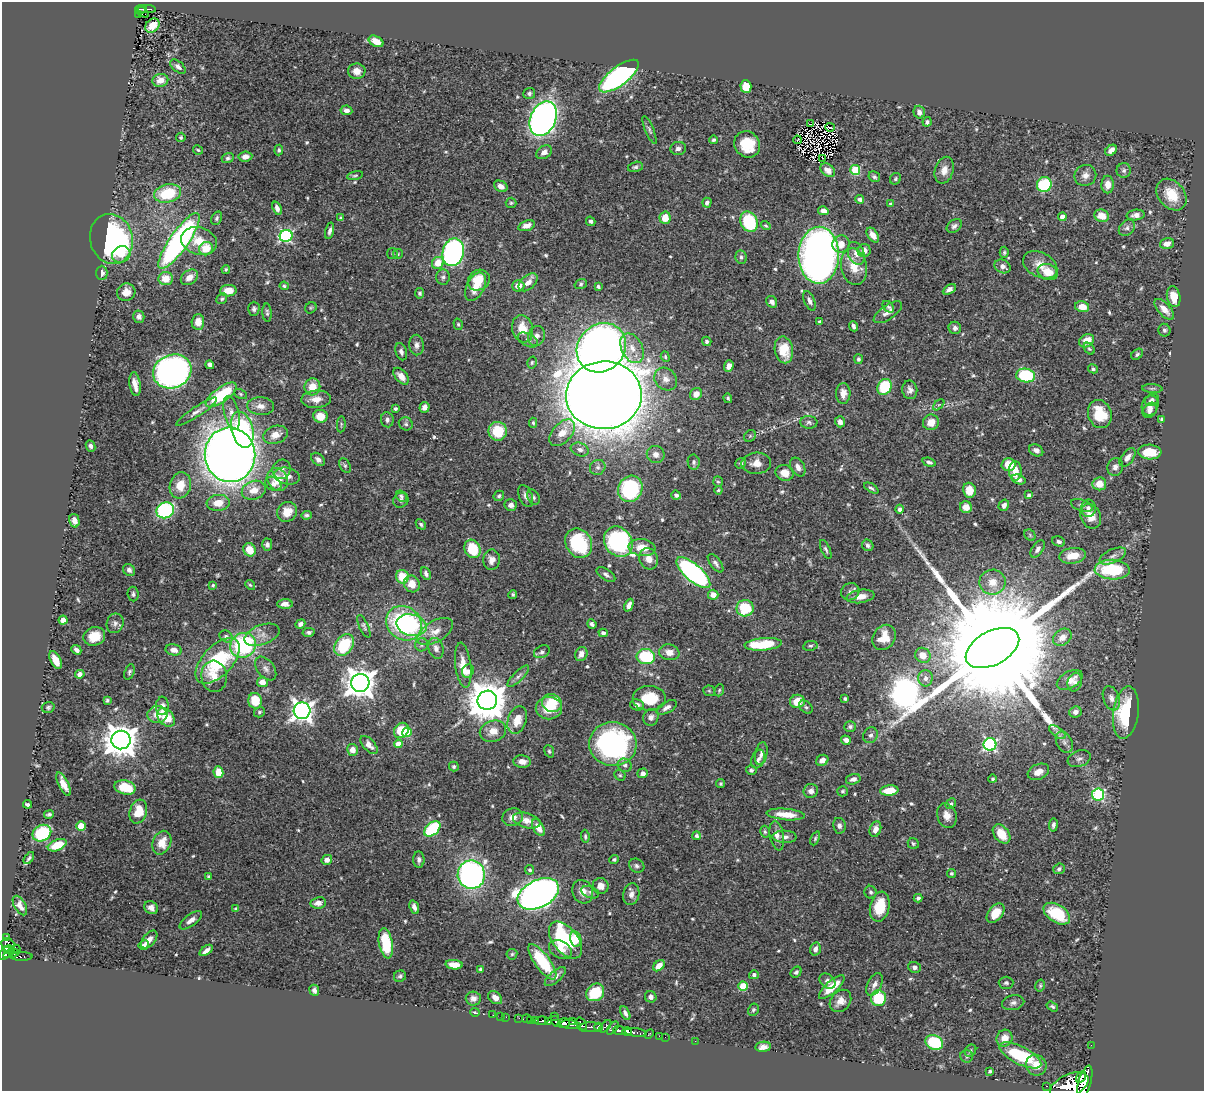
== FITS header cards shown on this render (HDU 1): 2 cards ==
NAXIS1  =                 1202
NAXIS2  =                 1089

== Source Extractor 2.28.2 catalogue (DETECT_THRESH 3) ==
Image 1202 x 1089 px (HDU 1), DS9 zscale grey, 1 PNG px = 1 image px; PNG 1206 x 1093 px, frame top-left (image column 1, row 1089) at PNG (2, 2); each listed source drawn as its Kron ellipse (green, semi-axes under 4 px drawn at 4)
Background 0.631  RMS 0.018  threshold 0.0532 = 3 sigma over >= 5 px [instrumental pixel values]
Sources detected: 603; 3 with non-positive FLUX_AUTO (blend fragments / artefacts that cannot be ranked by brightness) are neither listed nor drawn; of the other 600, the 500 brightest by FLUX_AUTO listed and drawn (100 fainter detections omitted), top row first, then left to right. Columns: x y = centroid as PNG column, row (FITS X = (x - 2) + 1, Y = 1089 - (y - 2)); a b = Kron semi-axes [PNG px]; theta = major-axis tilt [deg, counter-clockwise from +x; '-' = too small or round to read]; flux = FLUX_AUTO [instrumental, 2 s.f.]
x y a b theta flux
141 9 6 3 13 49
147 9 9 3 -2 82
143 12 7 3 -37 22
139 14 3 2 - 9.7
152 26 8 6 41 13
376 41 8 5 -27 16
178 67 9 5 -41 4.4
357 71 8 8 - 9.2
619 76 24 9 37 300
160 80 8 6 12 11
746 87 6 5 - 23
529 93 6 5 - 2.5
346 110 6 4 -9 5.5
919 112 6 5 - 4.8
543 119 18 12 66 550
927 122 5 4 - 2.9
810 124 2 2 - 53
830 127 5 2 - 2.5
650 130 15 4 -67 3
181 137 5 4 - 1.8
713 140 4 4 - 2.2
797 140 4 2 - 2.9
747 144 14 12 -50 34
678 148 8 6 7 4.6
198 150 5 4 - 1.7
279 150 5 4 - 2.5
1111 150 6 5 - 7.3
544 152 8 6 35 6.6
245 157 7 5 7 6.4
228 158 6 5 - 2.4
823 158 4 2 - 1.9
635 167 8 5 15 2.8
828 170 8 6 -37 7.8
855 170 5 5 - 69
944 170 14 9 74 10
1124 170 7 7 - 3.4
355 175 8 4 11 2.1
1085 175 11 10 - 7.8
874 177 6 5 - 2.2
895 179 6 5 - 2
1044 185 7 7 - 72
1108 185 9 6 89 10
501 186 7 5 -28 7
168 193 13 9 13 49
1171 195 18 13 -50 29
860 199 4 4 - 4.6
511 203 5 5 - 1.7
707 203 5 4 - 3.6
891 203 4 3 - 1.8
277 208 7 4 -70 4.5
823 211 5 4 - 6.1
1136 215 9 5 7 5.1
1102 216 7 6 - 16
1062 217 4 4 - 9
217 218 7 5 61 2.6
341 218 4 3 - 2.7
665 218 6 5 - 18
591 221 5 4 - 2.9
749 222 10 8 -64 83
526 226 9 5 19 7.8
766 226 5 4 - 1.7
954 226 8 6 36 3.8
1127 228 9 7 45 4.5
330 231 8 4 75 4.3
873 235 8 5 -55 8.6
286 236 6 6 - 180
111 239 25 21 -75 250
179 241 33 9 55 360
199 241 18 13 -18 24
1167 243 7 5 17 7.3
841 244 9 8 - 12
206 249 7 6 - 26
864 251 7 6 - 8
453 252 14 10 77 410
1004 252 6 4 88 2
856 253 12 8 -69 8.4
121 254 9 8 - 11
392 254 5 5 - 1.9
398 254 5 5 - 1.7
819 255 28 20 89 980
741 257 7 5 -79 3.4
438 263 6 5 - 21
1040 265 18 12 -28 17
1003 266 8 6 -26 6.5
854 267 18 13 -78 22
226 269 4 3 - 1.8
1048 272 10 7 -19 19
102 273 7 5 90 4.6
189 277 9 7 36 10
443 277 7 7 - 3.7
166 279 7 6 - 18
479 280 11 10 - 26
528 282 11 6 41 10
581 284 6 5 - 2.1
284 286 4 4 - 1.9
518 286 6 6 - 11
598 286 4 3 - 1.9
475 287 15 8 63 21
949 289 7 4 31 4.6
228 291 8 5 3 14
126 292 9 8 - 12
420 293 5 4 - 2.5
1174 297 10 6 -78 16
222 299 6 5 - 2
809 301 10 5 -67 4.5
772 302 6 5 - 5.4
888 307 7 4 -45 2.1
1082 307 7 5 -12 15
311 308 6 5 - 1.7
254 309 7 5 89 2.7
1164 309 13 6 -48 10
888 312 16 7 34 7.4
267 313 9 4 -86 2.7
139 317 6 5 - 4.2
198 322 8 6 86 12
819 322 4 3 - 2.8
458 324 6 4 -74 1.8
854 326 5 3 - 3.4
955 328 6 6 - 3.7
523 329 14 10 -75 23
1164 330 6 6 - 3
536 336 10 8 73 6.8
528 340 11 6 -26 4.1
707 341 5 4 - 2.4
1086 341 8 6 32 16
417 345 10 7 -83 5.4
601 348 26 23 46 1200
632 348 16 10 -63 15
1089 349 6 4 -48 1.9
784 350 13 9 -79 23
401 352 9 5 -74 3.7
1137 354 7 4 39 2.7
665 357 5 4 - 1.8
858 359 5 4 - 2.4
532 362 6 4 75 1.9
210 365 4 4 - 4.5
729 366 6 4 70 6.6
1093 369 5 4 - 2.2
172 371 19 16 22 530
401 376 10 6 -50 11
1026 376 9 7 -9 80
666 379 12 10 -44 9.1
135 384 12 5 -82 10
312 387 8 8 - 19
884 387 8 6 63 58
1152 388 10 4 -4 2.4
910 390 9 7 -80 5.7
843 393 10 7 89 8.2
241 394 7 4 -28 1.9
696 394 6 5 - 9.4
221 395 18 7 36 66
604 395 38 34 4 4800
728 398 5 4 - 2
316 399 15 8 3 12
1152 400 7 5 33 4
939 405 7 4 45 2
261 406 13 9 -4 9.4
1150 406 10 8 71 7.2
425 407 5 5 - 5.1
395 409 3 3 - 2
1150 410 8 6 49 5.2
196 412 24 5 33 6.6
232 413 17 7 -76 10
1100 414 14 11 -71 36
320 416 7 6 - 19
1162 419 4 3 - 2.1
387 420 7 6 - 3.6
809 422 8 6 -4 3.2
840 422 5 5 - 5.5
931 422 8 7 - 12
533 423 5 4 - 1.7
341 424 8 3 86 1.7
406 424 7 6 - 3.1
242 430 18 10 -75 110
498 431 9 9 - 35
562 433 16 9 47 15
275 435 13 8 18 12
750 436 6 5 - 1.9
90 446 6 4 -66 3.3
580 449 9 6 -20 4.7
1036 450 7 5 -29 4.7
1150 452 12 7 -3 27
656 454 9 8 - 6.6
230 455 27 25 -84 1900
1128 457 10 6 54 6.9
318 459 8 5 -43 4
694 462 7 6 - 3
929 462 7 4 -16 3
741 463 6 5 - 2.3
756 463 15 10 2 12
1008 464 7 6 - 21
345 466 7 5 -63 2.7
598 467 8 7 - 3.6
798 467 10 6 -61 6.7
1115 467 9 8 - 5.4
281 469 10 9 - 5.8
1015 471 10 6 -89 17
785 473 9 7 -21 15
287 476 13 8 -12 9.4
278 479 12 10 -59 21
1019 479 7 5 -18 5.1
718 482 5 5 - 1.7
273 484 8 6 -32 5.9
1099 484 7 6 - 17
180 485 13 10 74 20
871 488 8 3 -31 2.5
630 489 13 12 - 110
254 490 12 9 17 15
718 490 4 4 - 1.9
969 490 7 6 - 18
676 495 5 4 - 2.7
1028 495 3 3 - 2.6
401 496 6 5 - 2.5
499 496 5 5 - 2.3
526 496 11 6 -68 6.2
533 497 8 5 -61 3
401 500 8 7 - 3.7
218 503 11 8 6 17
511 505 6 6 - 5.6
1004 505 6 5 - 5.6
1082 506 11 5 -20 3.8
966 507 6 5 - 12
1088 508 8 7 - 4.7
900 509 4 4 - 3.9
165 510 9 7 25 150
287 512 10 9 - 16
306 515 5 4 - 2.9
1091 516 12 10 -65 16
74 521 7 5 -76 7.1
421 524 6 4 -46 2.4
1030 535 6 5 - 1.8
1059 541 6 5 - 3.5
618 542 16 13 -53 200
579 543 15 12 -58 87
267 545 6 5 - 3.5
868 545 6 5 - 3.4
642 548 13 8 -7 20
472 549 9 7 -64 45
826 549 10 4 -65 2.9
1038 549 10 5 55 4.8
249 550 7 6 - 20
1072 556 13 7 8 20
1113 556 14 6 24 6.8
649 559 11 9 -67 12
492 560 10 8 86 8.5
716 563 11 5 -54 4.4
129 570 6 5 - 4.1
1112 570 17 10 -2 74
693 573 21 8 -41 330
426 574 6 5 - 3.5
606 575 10 5 -34 4.1
402 577 7 6 - 28
992 582 13 12 - 16
412 584 8 7 - 15
213 585 4 4 - 1.8
250 585 5 4 - 1.8
850 592 9 8 - 4.7
133 594 7 5 -83 3
513 594 4 4 - 2.3
713 595 5 5 - 8.7
860 596 14 6 9 13
285 604 7 4 2 5.9
629 605 7 4 67 6.2
745 608 8 8 - 53
63 620 4 4 - 14
115 623 10 8 71 5
404 623 19 16 -41 160
300 624 5 4 - 4.4
592 624 5 3 - 3.7
412 625 15 10 -14 55
364 626 12 4 -66 2.6
435 631 20 10 30 15
309 632 6 4 11 3
603 633 4 4 - 3.7
262 635 18 10 20 11
94 636 11 9 17 22
226 637 7 5 -34 4
884 637 13 11 56 22
1062 637 10 7 38 9.9
763 644 18 6 5 51
243 645 13 12 - 140
344 645 12 8 54 56
422 645 6 6 - 3.1
810 646 7 5 9 2.4
436 648 10 7 -72 6.6
992 648 29 17 28 83000
76 650 5 3 - 4.2
174 650 8 5 -10 8.3
542 652 8 6 26 3.3
669 652 10 8 -11 9.8
581 654 7 6 - 7.7
923 655 8 7 - 14
646 657 9 7 -7 68
56 660 10 5 -64 12
218 661 28 15 47 100
463 665 22 8 -83 18
266 669 13 8 -52 6.6
468 671 7 5 68 6.6
129 672 8 5 68 2.2
80 674 5 4 - 4.4
214 676 15 13 -84 15
518 676 14 5 44 4.5
925 678 8 7 - 5.4
1070 680 14 8 30 9.2
262 682 5 5 - 9.5
1075 682 9 7 73 4
360 683 9 9 - 1700
719 690 6 4 70 1.7
709 691 6 5 - 1.7
649 698 16 12 1 37
1111 698 12 8 -71 7.6
845 699 3 3 - 2.6
107 700 3 3 - 1.9
487 700 10 9 - 4100
255 701 8 6 -82 26
797 701 7 6 - 21
552 703 10 9 - 35
637 705 7 5 -11 5.5
162 706 9 6 85 7.6
48 707 6 5 - 2.2
667 707 11 5 29 5.7
806 707 8 5 -44 2.6
549 708 13 11 0 27
302 711 8 8 - 760
259 712 6 5 - 2.2
1075 712 6 5 - 5.9
1126 713 26 12 82 83
157 715 10 8 4 14
166 717 10 7 -50 29
651 717 8 7 - 5
517 720 14 9 71 21
850 726 6 5 - 2.5
401 730 8 6 48 33
493 731 13 10 20 14
407 732 5 4 - 42
1057 732 10 5 -36 4.4
870 735 8 7 - 4.3
121 740 9 9 - 2200
846 740 5 4 - 5.3
1064 742 11 7 -63 6.6
398 744 4 4 - 14
613 744 24 22 -6 240
990 744 6 6 - 190
369 745 11 6 -48 7.7
352 750 6 5 - 10
549 751 6 4 -69 2.2
761 754 11 6 78 4.8
758 759 10 6 67 4
1079 759 12 8 20 5.7
822 760 6 5 - 8.8
522 762 9 6 -5 9.2
625 765 7 6 - 3.9
454 767 5 4 - 2.1
751 770 5 4 - 2.5
218 772 6 5 - 19
1038 772 11 7 23 11
643 773 5 5 - 4.8
620 775 6 5 - 1.8
853 779 7 5 15 5
993 779 4 4 - 1.8
63 784 13 5 -63 11
721 784 4 4 - 1.8
125 787 11 7 -14 29
811 791 7 7 - 5.8
842 791 5 5 - 2.1
889 791 9 5 5 23
1098 794 6 6 - 130
27 804 4 3 - 2.5
951 804 6 4 46 2.6
138 812 12 8 73 30
49 814 5 4 - 2.5
786 814 19 5 -5 20
947 816 12 9 -70 11
513 817 10 9 - 9.1
527 820 14 7 -15 11
1053 825 6 4 82 3.3
81 826 5 4 - 33
839 826 8 6 -79 4.1
538 827 9 5 -60 13
432 829 9 6 41 93
875 829 8 5 70 8.3
765 832 6 4 -74 2
42 833 10 7 31 79
1001 834 11 7 -53 25
585 836 7 4 -84 2
696 836 4 4 - 3.6
777 836 15 7 -80 7.3
785 837 12 6 -1 5.3
815 838 7 4 66 1.9
162 843 12 9 66 18
913 844 6 5 - 2
57 845 10 5 22 27
29 858 7 3 55 2.6
614 859 4 4 - 2.2
327 860 5 5 - 6.6
419 860 8 5 -87 4.3
637 866 8 6 -29 3.8
1059 869 6 5 - 3.1
530 870 5 4 - 2.2
951 873 5 4 - 2.2
471 875 14 13 - 380
208 877 3 3 - 1.8
601 886 8 8 - 8.6
583 892 12 10 -64 9.8
590 892 9 5 -22 3.1
871 892 6 6 - 2.6
538 894 22 13 26 970
631 894 11 8 79 6.7
918 898 4 4 - 3.1
318 903 8 6 8 9
20 906 11 6 -60 7.1
414 907 7 4 -71 5.3
880 907 15 9 77 34
151 908 7 6 - 6.9
236 909 4 4 - 2.9
995 913 11 7 51 20
1057 914 15 9 -33 47
191 920 13 6 36 6.8
6 937 4 3 - 15
149 939 10 6 49 8.2
576 939 8 5 -78 19
566 940 21 12 -51 110
386 943 15 6 -80 51
8 945 8 6 -50 270
144 945 5 4 - 3.6
8 949 5 3 - 190
16 949 4 3 - 17
815 949 6 5 - 5.4
206 950 8 3 36 5.3
560 950 12 8 -29 11
5 953 7 5 52 310
11 954 8 3 13 170
512 954 5 5 - 1.7
22 957 11 4 0 29
542 962 21 7 -54 63
454 965 8 4 -6 14
659 966 6 4 41 11
914 967 6 5 - 3.6
480 969 3 3 - 1.9
796 972 6 5 - 2.6
754 975 5 4 - 3.5
400 976 6 5 - 2.6
555 977 13 5 41 5.3
827 981 9 6 -41 5.2
1006 983 7 6 - 2.7
874 984 12 7 63 6.2
743 986 5 4 - 44
1040 986 6 4 76 2
832 987 16 6 42 26
314 990 6 5 - 3.4
595 992 9 8 - 38
651 997 6 5 - 5.1
473 998 7 7 - 5.3
495 998 8 5 -39 6.9
878 998 8 7 - 54
840 1001 12 9 49 10
1013 1003 11 7 13 4.7
1052 1006 6 4 -32 2.1
753 1010 6 5 - 2.2
475 1012 5 3 - 1.8
625 1013 7 4 -65 3.7
493 1015 2 2 - 3
501 1016 2 2 - 6.8
554 1016 2 2 - 7.7
506 1017 2 2 - 6.6
519 1018 2 2 - 5.3
527 1019 4 3 - 100
530 1020 3 2 - 35
535 1020 4 3 - 75
541 1021 7 3 6 230
548 1021 4 3 - 190
556 1021 6 3 -55 350
572 1022 4 3 - 82
564 1023 6 4 15 530
581 1024 7 4 -69 170
570 1025 10 3 -5 220
606 1026 7 3 48 140
591 1027 11 5 -2 180
598 1027 4 3 - 210
613 1028 8 4 51 180
619 1030 6 4 -5 330
627 1032 4 3 - 270
636 1032 11 3 -7 220
649 1034 6 2 45 7.8
659 1036 2 2 - 9.1
665 1037 2 2 - 5.9
1004 1038 8 8 - 12
695 1041 2 2 - 8.1
934 1042 9 7 -21 66
1091 1045 2 2 - 5.1
763 1047 8 5 8 6.5
971 1051 7 5 54 2.3
1020 1055 23 9 -26 73
967 1056 6 6 - 2.7
1036 1065 10 10 - 14
990 1071 3 3 - 2.4
1081 1077 6 3 56 370
1085 1082 17 6 74 1300
1070 1085 20 11 23 2900
1046 1086 3 2 - 13
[100 fainter detections neither listed nor drawn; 3 non-positive-flux detections neither listed nor drawn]